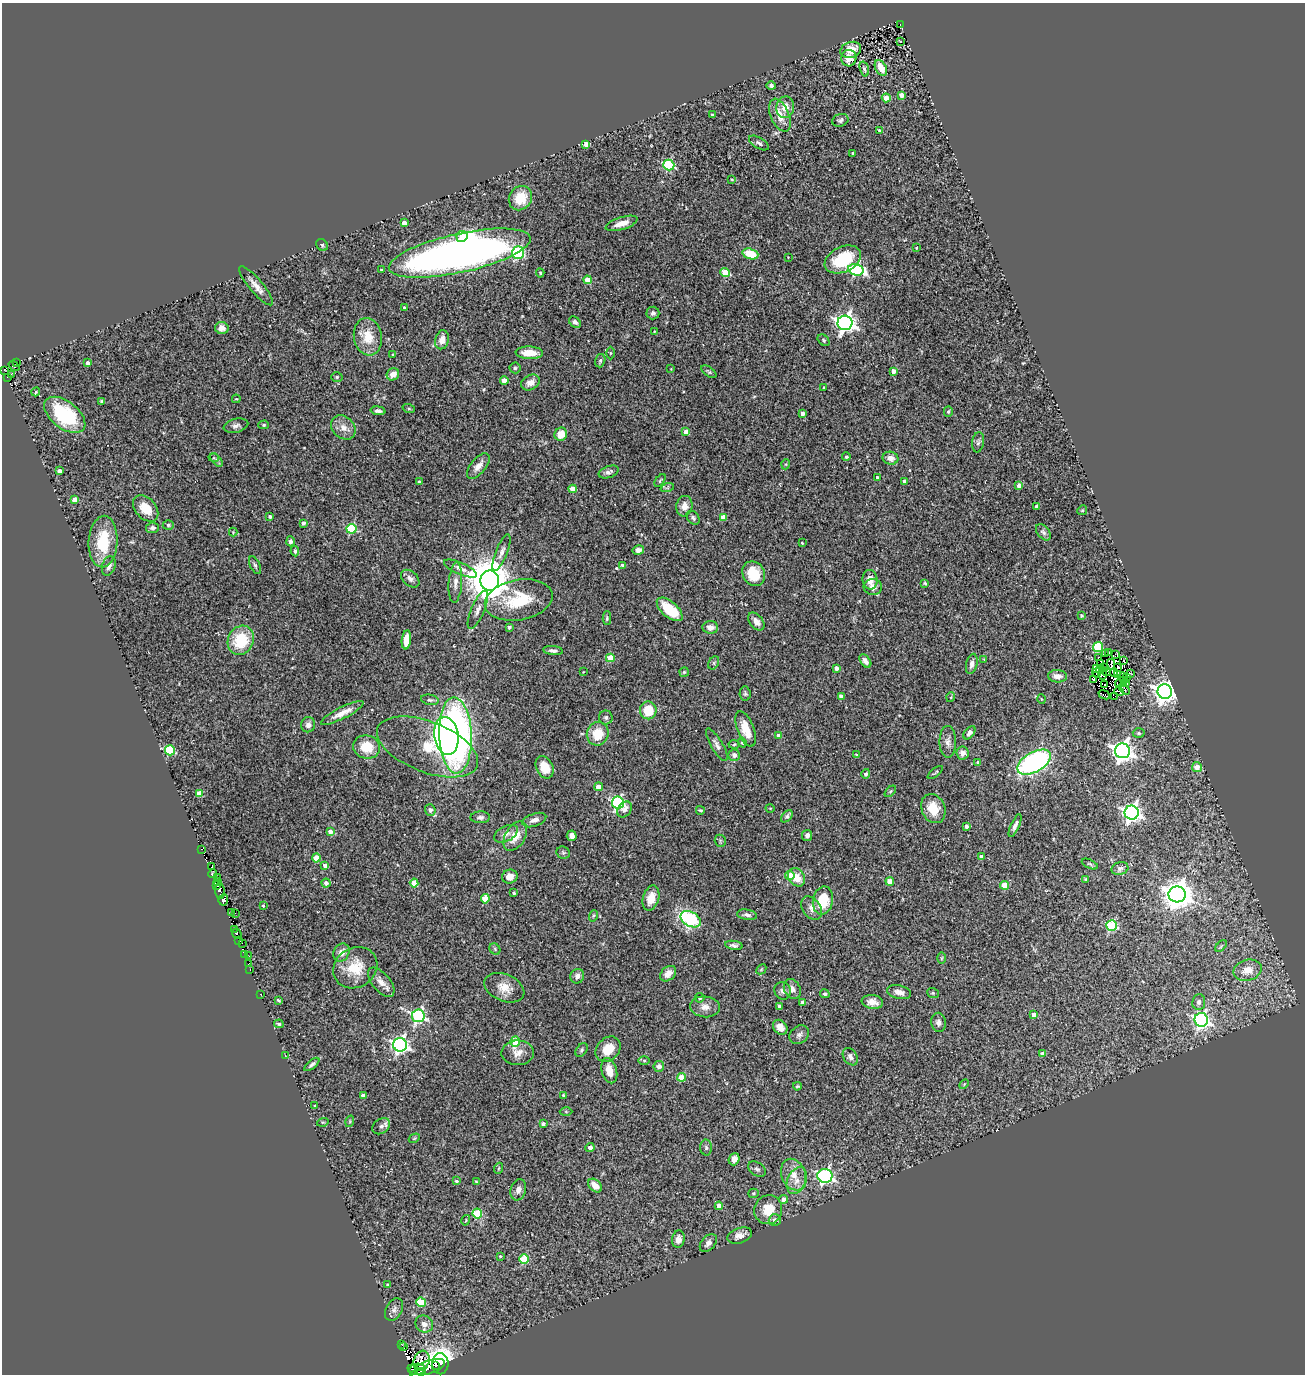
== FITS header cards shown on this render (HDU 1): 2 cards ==
NAXIS1  =                 1303
NAXIS2  =                 1372

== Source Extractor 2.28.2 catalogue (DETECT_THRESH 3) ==
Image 1303 x 1372 px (HDU 1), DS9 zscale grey, 1 PNG px = 1 image px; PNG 1307 x 1376 px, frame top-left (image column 1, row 1372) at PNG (2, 3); each listed source drawn as its Kron ellipse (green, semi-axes under 4 px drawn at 4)
Background 0.133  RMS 0.021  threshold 0.0619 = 3 sigma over >= 5 px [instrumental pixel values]
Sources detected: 379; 16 with non-positive FLUX_AUTO (blend fragments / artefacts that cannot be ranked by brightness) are neither listed nor drawn; the other 363 listed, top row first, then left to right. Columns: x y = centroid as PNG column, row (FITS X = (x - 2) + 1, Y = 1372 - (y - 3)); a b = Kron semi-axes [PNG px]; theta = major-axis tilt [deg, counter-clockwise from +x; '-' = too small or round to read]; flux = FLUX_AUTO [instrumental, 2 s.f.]
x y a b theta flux
900 24 3 2 - 4
900 41 3 2 - 1.1
851 50 10 8 18 18
849 58 8 7 - 14
881 68 8 5 -61 22
864 69 8 4 -73 3
771 86 4 4 - 3.2
902 95 4 4 - 10
886 98 4 4 - 25
785 107 11 9 79 14
712 115 3 3 - 2.4
780 115 17 9 -67 20
840 120 8 6 21 3.6
879 130 3 3 - 1.9
759 143 11 5 -31 4.2
586 144 4 4 - 19
853 153 3 3 - 1.8
669 165 5 5 - 140
732 180 3 2 - 1.3
520 198 13 11 57 34
404 223 4 4 - 9
621 223 16 6 17 14
462 236 6 5 - 17
322 245 6 5 - 2.5
916 248 4 3 - 1.1
460 253 72 19 12 1100
518 253 6 6 - 170
750 254 8 5 -18 29
788 257 2 2 - 0.75
843 259 19 12 25 67
381 270 3 3 - 2.1
856 270 8 5 -15 190
540 273 4 4 - 1.6
725 273 5 4 - 32
587 280 4 4 - 30
256 286 24 6 -50 12
404 307 3 3 - 1.8
653 313 6 6 - 4.2
575 322 6 5 - 4.2
845 323 7 7 - 740
222 328 7 6 - 7.8
654 331 2 2 - 1
368 337 19 14 -81 30
442 340 9 7 77 11
824 340 7 5 -44 2.3
529 353 14 6 -3 20
610 353 6 4 89 1.5
393 355 4 3 - 2.2
600 361 7 5 74 2.5
17 362 3 2 - 3.3
88 363 4 4 - 5.4
14 366 6 4 -39 21
515 368 5 5 - 2
671 369 3 3 - 0.94
4 370 2 2 - 5.1
893 371 4 4 - 12
709 372 9 4 -37 2.4
393 374 6 5 - 13
11 375 3 2 - 1.7
8 377 3 2 - 5.8
337 377 6 5 - 2.1
504 380 4 4 - 17
530 382 10 7 28 11
824 388 3 3 - 2.8
36 392 4 3 - 1.2
236 399 4 3 - 1.2
102 401 4 3 - 2.1
409 409 6 4 -19 1.4
378 411 7 4 -5 4.7
948 412 5 4 - 2.3
803 414 4 3 - 7.1
65 415 24 13 -38 110
264 425 5 4 - 1.7
236 426 12 7 15 5.2
343 427 13 10 -42 12
686 432 4 4 - 16
561 434 7 6 - 20
978 442 10 6 82 3.9
846 457 4 4 - 2.9
214 458 5 3 - 1.1
890 458 8 6 -10 9.9
216 460 8 4 -49 2.7
786 464 5 3 - 1.2
478 466 15 7 50 12
59 471 4 4 - 11
609 472 10 5 20 5.8
877 478 3 3 - 3.5
660 480 7 3 52 1.8
904 481 4 4 - 4.4
419 482 3 3 - 3
1019 486 4 3 - 7.7
667 488 7 4 18 2.4
573 489 4 4 - 28
75 500 4 4 - 15
684 506 10 8 83 12
1037 506 4 3 - 5.9
146 508 15 10 -48 25
1082 510 5 4 - 1.9
270 517 3 3 - 3.5
724 517 4 4 - 16
693 518 8 5 -53 3.9
303 523 4 4 - 4.2
168 525 5 4 - 1.9
152 528 6 5 - 4.1
351 529 5 5 - 92
233 532 4 4 - 1.1
1043 532 9 6 -51 3.8
290 541 5 4 - 3.6
103 542 26 14 87 59
802 543 4 3 - 1.2
638 550 6 4 12 5.5
295 551 5 4 - 3.2
501 552 19 5 68 7.6
255 565 10 5 -64 3.4
622 565 4 4 - 2.9
109 566 10 6 71 5.1
460 568 18 6 -24 8.2
754 574 13 11 -58 34
410 579 10 7 -42 5.7
870 580 10 7 -82 14
490 581 10 9 - 5600
455 583 20 6 86 10
925 583 4 3 - 1.7
873 587 9 8 - 8.6
519 600 34 20 10 71
670 609 15 7 -40 49
478 610 20 6 67 8.3
1082 615 4 4 - 1.9
607 618 6 4 89 2.2
756 621 10 6 -50 8.4
509 627 4 3 - 3.9
710 627 8 6 -5 7.6
241 640 15 12 64 59
406 640 10 4 84 20
1098 647 5 5 - 96
553 651 10 4 -6 4.5
1109 653 3 3 - 0.2
1105 654 3 2 - 1.8
1116 654 3 2 - 1.4
1099 657 3 2 - 0.98
610 658 4 4 - 36
984 659 4 3 - 1.1
865 661 7 5 -53 5.7
1123 661 3 2 - 1.1
714 663 7 5 62 2.9
1101 663 4 2 - 0.25
972 664 10 5 77 6.1
1111 664 5 2 - 2.5
836 668 4 4 - 7.7
1097 668 2 2 - 1.4
1105 668 4 3 - 1.2
1117 668 3 2 - 0.67
1100 669 4 2 - 3
1106 671 3 2 - 1.5
583 672 3 2 - 0.8
684 672 4 4 - 1.6
1114 672 4 2 - 0.48
1097 673 4 2 - 0.87
1103 673 7 4 81 1
1130 673 2 2 - 0.96
1117 675 2 2 - 0.47
1058 676 9 6 -5 11
1123 678 6 2 -67 2.9
1126 678 3 2 - 0.94
1094 679 4 2 - 0.75
1121 682 6 2 37 1.3
1125 682 3 2 - 3.5
1105 685 4 2 - 2.4
1124 689 7 2 -51 0.17
1119 691 5 2 - 1.2
1165 691 7 7 - 1100
745 694 7 5 -84 2.5
1104 695 6 2 -23 3.1
841 696 4 4 - 11
1115 696 3 2 - 2.3
951 697 5 3 - 1.2
1041 699 4 3 - 1.2
430 700 9 5 -10 3
648 710 9 8 - 36
342 713 24 6 27 16
606 717 7 7 - 3.6
308 725 7 7 - 6.7
746 729 18 8 -69 23
969 733 8 4 50 9.8
1139 733 6 4 -3 2.6
598 734 12 10 73 33
455 735 38 16 -88 560
446 736 19 12 -81 420
779 736 4 4 - 17
742 742 5 4 - 2.1
948 742 16 8 -89 8.6
734 744 5 3 - 1.5
717 745 18 6 -59 6.7
367 747 13 11 -15 31
427 747 53 25 -21 73
170 750 5 5 - 110
1122 751 7 7 - 900
962 753 6 6 - 7
734 755 6 5 - 5.5
856 755 3 3 - 2.3
978 762 3 2 - 1.4
1034 762 18 10 29 270
545 767 11 8 -65 20
1197 767 5 5 - 16
935 772 9 3 39 2
866 774 5 4 - 4.1
599 787 4 4 - 21
890 791 7 4 45 2.2
199 793 4 4 - 19
618 803 6 6 - 230
770 808 4 3 - 1.1
933 809 15 11 -65 32
430 810 5 5 - 4.7
625 810 9 6 53 7.4
700 810 4 3 - 2.1
1132 813 7 7 - 590
787 816 7 4 49 3.2
480 817 10 6 2 4.5
534 820 12 6 20 6.9
966 826 4 3 - 5.2
1015 826 12 4 65 5.4
330 832 4 4 - 7.7
506 834 13 7 28 8.1
807 835 5 5 - 5.4
515 836 16 10 58 20
572 836 5 5 - 8.1
720 841 6 5 - 2.2
202 849 3 2 - 7.2
563 853 7 6 - 2.3
981 856 4 3 - 3.9
316 858 4 4 - 34
1090 864 9 4 -26 2.2
325 865 4 4 - 7.1
212 867 3 2 - 7.5
1120 868 8 6 16 4.2
212 874 4 3 - 22
510 876 8 7 - 13
790 876 4 4 - 24
218 877 2 2 - 1.2
797 877 10 7 -56 21
1086 879 4 3 - 2.4
218 881 4 3 - 12
890 881 4 4 - 20
326 883 4 4 - 5.5
414 883 4 4 - 26
217 885 3 3 - 44
1005 885 4 4 - 35
220 891 8 4 -84 19
514 893 3 3 - 2.5
1177 894 8 8 - 2100
651 898 13 8 74 18
485 899 4 4 - 42
223 900 6 5 - 24
823 900 14 10 78 43
263 906 3 3 - 1.8
812 908 13 9 -55 8.9
231 912 3 2 - 3.3
235 913 2 2 - 3
747 915 10 5 -10 4.7
593 916 6 3 71 1.9
691 919 11 7 -28 150
1112 925 5 5 - 110
234 929 3 2 - 3.7
237 934 5 3 - 2.4
239 940 4 3 - 53
243 943 2 2 - 0.6
734 945 9 4 -9 3.5
1221 946 7 4 46 2.1
495 949 6 5 - 2.3
341 953 9 7 62 10
244 955 4 3 - 16
249 956 3 2 - 1.4
942 958 6 4 89 1.8
249 964 4 2 - 5.4
355 968 23 19 33 38
250 969 3 2 - 4.7
761 969 6 3 45 1.4
1247 970 14 10 15 21
668 974 9 6 42 12
577 976 7 6 - 6.5
381 982 17 9 -50 12
504 988 21 13 -23 20
792 989 10 8 -61 7.7
783 991 9 8 - 5.5
899 992 12 6 -13 9.1
933 993 6 4 -21 1.9
825 994 5 4 - 2.2
261 995 3 2 - 1.6
700 998 5 4 - 3.3
278 1000 4 3 - 1.8
802 1002 4 3 - 4.3
872 1002 11 7 -10 11
1199 1002 8 6 85 4.4
779 1006 4 3 - 2.4
705 1007 15 10 -5 11
1034 1015 4 4 - 16
418 1016 6 6 - 260
1201 1020 7 6 - 350
939 1022 9 7 -82 6.6
279 1024 5 4 - 2.4
780 1027 8 6 -49 9
799 1035 10 8 36 5.8
515 1042 5 4 - 59
400 1045 7 6 - 450
608 1049 14 11 45 24
582 1050 7 5 55 2.8
518 1053 16 12 2 13
1042 1054 4 4 - 9.5
285 1055 2 2 - 42
850 1057 9 6 -57 5.2
644 1060 6 4 -1 1.8
312 1064 9 4 40 3.3
659 1066 5 5 - 7.5
609 1071 13 7 -75 19
682 1077 4 4 - 28
964 1084 6 3 46 1.4
797 1086 4 3 - 1.6
563 1095 3 3 - 2.3
363 1096 4 4 - 7
315 1106 3 2 - 1.1
566 1112 6 4 -1 2
350 1121 6 3 73 1.5
323 1122 6 3 16 1.5
543 1124 4 3 - 4.1
381 1126 9 7 35 5.5
414 1138 6 4 30 1.6
590 1148 4 4 - 6.6
706 1148 8 6 -87 3.2
734 1159 6 5 - 10
499 1168 5 3 - 1.4
757 1169 9 6 -34 3.8
793 1175 16 12 -67 20
825 1176 7 7 - 300
456 1181 4 3 - 1.8
797 1181 14 9 66 14
476 1182 3 3 - 1.3
595 1186 8 5 -42 15
518 1190 11 7 73 7.9
753 1193 5 4 - 2.4
784 1199 4 4 - 11
719 1206 4 4 - 12
768 1210 14 14 - 26
477 1213 5 4 - 59
466 1220 5 3 - 1.1
775 1220 6 6 - 5.1
740 1236 13 7 19 9.6
678 1239 9 6 81 8.4
708 1243 10 6 50 6.5
500 1256 3 3 - 1.7
524 1259 5 4 - 59
387 1284 3 3 - 1.3
421 1302 5 4 - 50
394 1310 12 8 62 5.8
424 1324 9 8 - 8.7
401 1344 3 2 - 3.7
404 1347 3 2 - 13
421 1361 10 7 71 130
440 1364 10 8 -90 410
436 1366 3 3 - 27
430 1367 16 6 18 98
417 1369 8 5 9 170
413 1370 6 3 -43 110
418 1373 8 3 20 14
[16 non-positive-flux detections neither listed nor drawn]